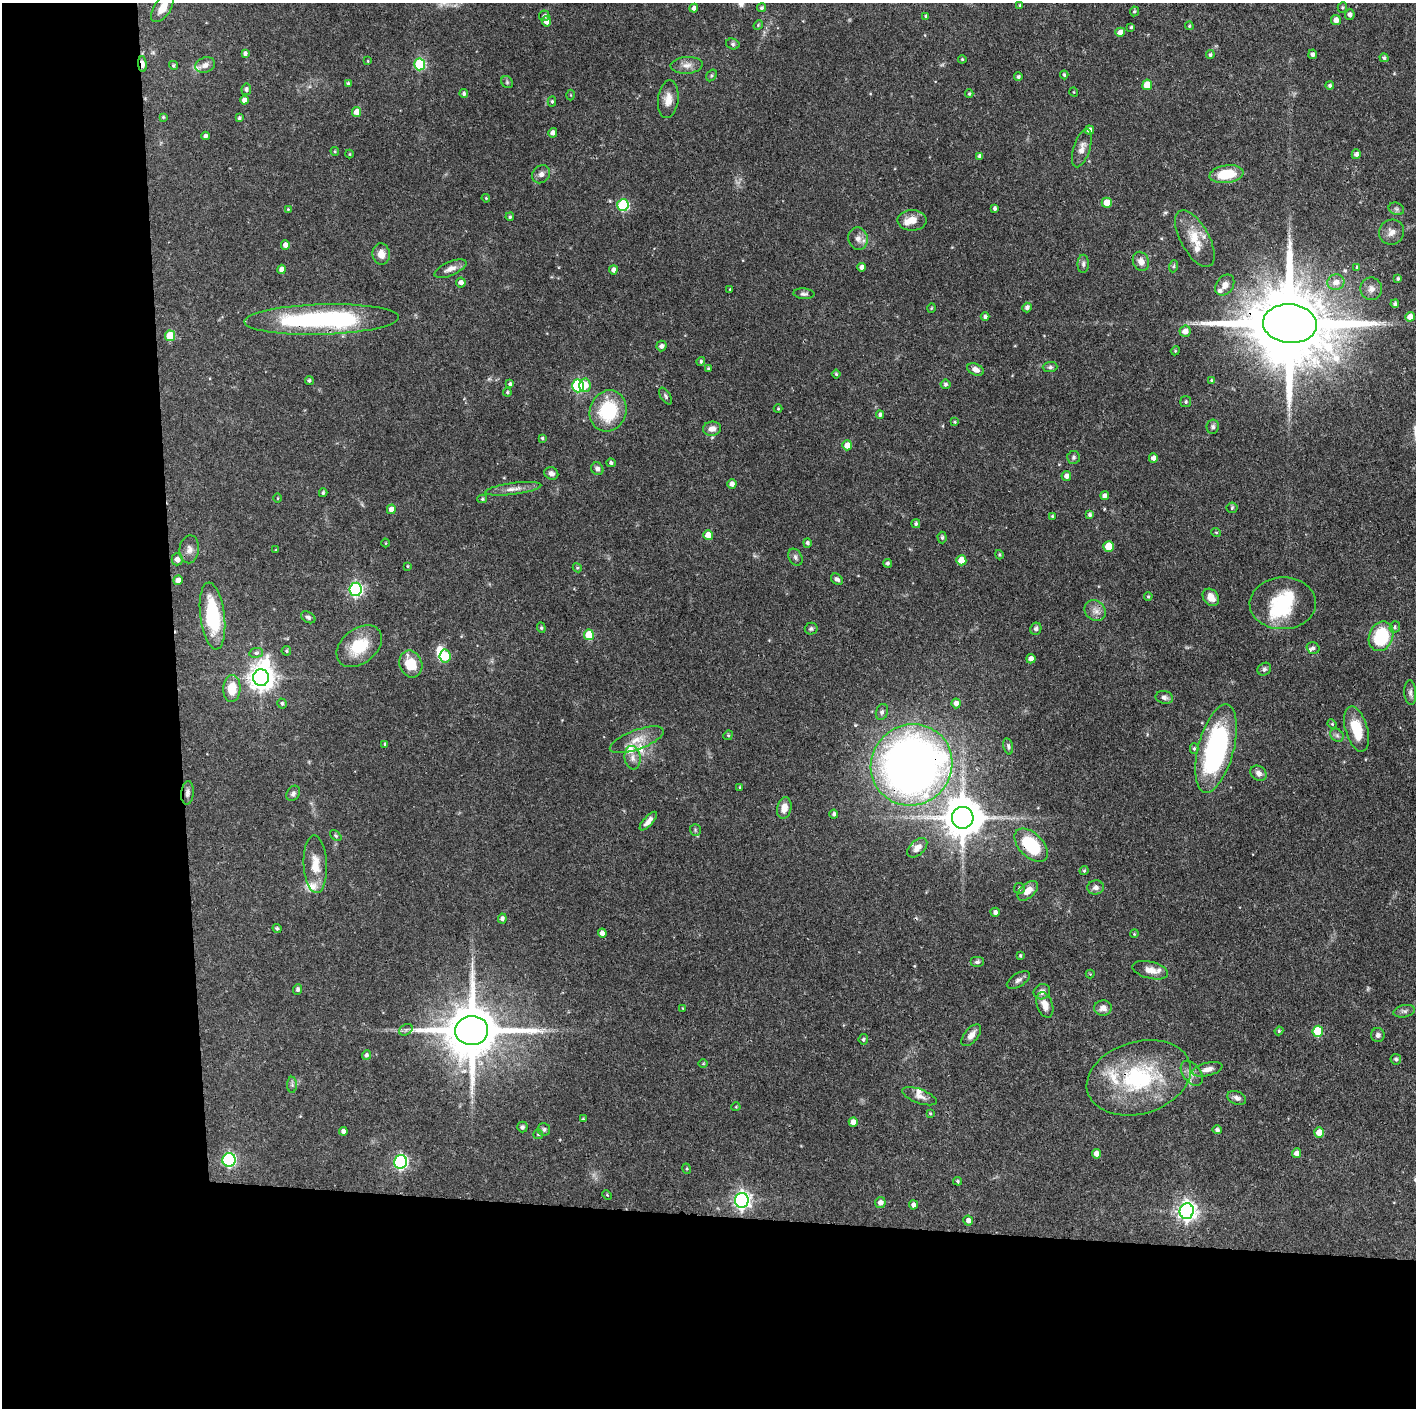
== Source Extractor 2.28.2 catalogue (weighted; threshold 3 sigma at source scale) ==
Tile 7 of 3 x 3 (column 1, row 3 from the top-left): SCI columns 1-1414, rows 1-1406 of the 4244 x 4221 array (HDU 1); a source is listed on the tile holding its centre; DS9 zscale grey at full resolution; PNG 1418 x 1410 px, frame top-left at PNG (2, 3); each listed source drawn as its Kron ellipse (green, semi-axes under 4 px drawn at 4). Shown black and unused: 24% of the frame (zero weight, under 3 of 4 exposures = <1% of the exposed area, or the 3 px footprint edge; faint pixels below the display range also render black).
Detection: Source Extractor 2.28.2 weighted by HDU 2 'WHT'; one run over the whole footprint, this tile lists its part. Background 0.0774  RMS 0.0036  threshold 0.0162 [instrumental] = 3 sigma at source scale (4.5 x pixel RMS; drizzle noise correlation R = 1.50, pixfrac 1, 0.05/0.05 arcsec/px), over >= 5 px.
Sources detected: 276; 1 too faint to see at this stretch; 3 inside a brighter object's white glare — neither listed nor drawn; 12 inside a brighter listed object's ellipse — not listed separately; the other 260 listed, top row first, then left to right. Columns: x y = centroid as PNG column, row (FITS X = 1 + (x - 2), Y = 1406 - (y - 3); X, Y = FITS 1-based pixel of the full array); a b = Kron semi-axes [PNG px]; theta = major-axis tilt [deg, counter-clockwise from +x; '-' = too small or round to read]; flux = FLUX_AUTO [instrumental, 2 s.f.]
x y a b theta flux
1020 5 4 4 - 0.38
1342 7 5 4 - 0.47
162 8 16 8 57 4.1
694 8 4 4 - 1.3
762 8 5 4 - 0.73
1134 11 5 4 - 0.59
1350 15 5 5 - 1.2
544 16 5 5 - 0.8
926 16 4 4 - 0.56
1336 20 5 5 - 2
546 21 5 4 - 2.6
758 25 5 4 - 0.39
1189 26 4 4 - 0.43
1131 27 3 3 - 0.49
1120 32 5 4 - 2.1
733 44 7 5 -16 0.71
245 53 4 4 - 0.9
1313 54 5 4 - 1.1
1210 55 4 4 - 0.69
1384 58 4 4 - 0.67
962 59 4 4 - 0.39
368 61 4 2 - 0.26
142 64 8 3 -86 5.1
420 64 6 5 - 29
173 65 4 4 - 0.6
205 65 10 7 22 1.9
687 65 16 8 4 2.5
711 75 6 4 56 0.54
1064 75 4 4 - 0.58
1018 77 4 4 - 0.71
507 82 6 5 - 0.57
348 84 4 4 - 0.71
1147 85 5 5 - 5.9
1330 85 4 4 - 0.75
246 89 5 5 - 1
1074 92 4 3 - 0.27
464 94 4 4 - 0.83
969 94 4 3 - 0.45
571 95 5 3 - 0.32
668 99 19 10 83 3.6
244 100 4 4 - 1.7
552 101 5 4 - 0.59
356 112 5 4 - 3.3
163 117 4 4 - 0.45
239 118 3 3 - 0.6
1089 130 4 4 - 1.7
553 133 5 4 - 1.4
205 136 4 4 - 0.96
1082 148 20 8 72 2.7
335 151 4 4 - 0.41
349 154 4 4 - 0.36
1356 154 5 4 - 1.1
980 156 4 4 - 1.1
541 174 10 8 46 1.6
1226 174 17 8 8 11
486 198 4 3 - 0.31
1107 203 5 5 - 4.4
623 205 6 5 - 31
995 208 4 3 - 0.77
288 209 4 4 - 0.3
1396 209 8 6 -21 0.9
510 217 4 3 - 0.48
912 220 15 10 0 3.9
1392 232 13 12 - 2.6
858 239 11 9 -76 2.3
1195 239 31 14 -61 8.2
285 245 4 4 - 2
381 254 11 8 -83 2.9
1141 261 10 8 -68 2.4
1083 264 9 5 89 0.99
1174 266 6 4 71 0.56
861 267 4 4 - 1.4
1357 267 4 4 - 0.53
282 269 4 4 - 2
450 269 17 7 24 2.3
613 270 4 4 - 1.6
1398 279 3 3 - 0.64
1336 282 9 8 - 2.4
461 283 5 5 - 1.6
1225 285 11 8 54 2.5
730 289 3 2 - 0.28
1371 289 11 11 - 2.2
804 294 10 5 -5 0.93
1395 304 4 4 - 0.85
1027 307 5 4 - 1.1
931 308 5 3 - 0.31
985 317 4 4 - 0.85
1410 317 5 5 - 2.8
322 319 77 15 2 64
1290 324 27 19 -5 6800
1185 331 6 5 - 2.9
170 336 5 5 - 9.9
661 346 5 5 - 1.2
1175 351 4 3 - 0.35
701 361 4 4 - 0.66
1050 367 7 5 1 0.76
708 368 3 3 - 0.41
975 370 9 5 -25 2
836 374 4 4 - 0.45
309 381 4 4 - 0.62
1212 381 4 4 - 0.55
510 384 4 4 - 0.79
945 384 5 5 - 0.71
585 385 6 5 - 3.5
578 386 6 6 - 42
507 392 4 4 - 0.63
666 396 9 5 -58 0.76
1186 402 5 5 - 0.58
778 409 4 4 - 0.36
608 411 21 18 70 20
880 415 4 4 - 0.84
955 422 4 4 - 0.34
1213 427 7 6 - 0.91
712 429 9 7 8 2.1
542 438 4 4 - 0.51
847 445 5 5 - 3.7
1073 457 6 6 - 0.7
1153 458 5 4 - 1.9
611 463 5 4 - 0.75
597 469 7 5 -53 1.3
551 473 7 6 - 1.4
1066 476 5 5 - 1.6
732 484 5 4 - 1.7
513 489 28 5 7 2.8
323 493 4 3 - 0.58
1105 496 4 4 - 1.4
278 498 4 3 - 0.29
482 499 5 4 - 0.49
1232 508 5 5 - 0.45
391 509 5 4 - 2.6
1090 515 4 4 - 0.74
1052 516 4 3 - 0.39
916 524 4 4 - 0.74
1216 532 5 3 - 0.31
708 535 5 5 - 4.5
942 537 6 4 -88 0.71
386 543 4 3 - 0.25
807 543 5 4 - 0.88
1108 546 5 5 - 8
189 549 14 9 82 2.2
276 550 3 2 - 0.33
999 555 5 4 - 0.48
795 557 9 6 -60 1.1
177 559 6 5 - 1.8
961 560 5 5 - 4.9
887 563 4 4 - 0.75
407 566 4 3 - 0.33
577 568 5 4 - 0.45
837 579 7 5 -40 1.1
178 580 4 4 - 2.9
355 589 7 6 - 67
1148 596 4 3 - 0.42
1211 597 9 7 -51 3.4
1283 603 33 26 3 20
1095 611 11 9 -40 2.4
212 616 34 12 -83 23
308 617 8 5 -32 0.86
1395 627 6 5 - 0.69
541 628 5 4 - 0.49
811 629 6 6 - 0.78
1036 629 6 5 - 1
589 635 5 5 - 9.6
1381 636 15 12 67 19
359 646 25 17 38 12
1313 648 6 5 - 0.81
286 651 5 5 - 0.47
256 653 7 5 9 0.84
445 656 6 5 - 8.8
1031 659 4 4 - 2
411 664 14 11 -69 8.6
1264 669 7 6 - 0.83
261 678 8 8 - 350
232 689 13 8 86 7.6
1410 693 12 6 -86 1.2
1164 697 9 6 -10 1.1
956 703 5 4 - 1.9
282 704 5 4 - 0.7
882 712 8 6 71 0.95
1332 724 5 4 - 0.38
1357 729 23 11 -74 10
728 735 5 4 - 0.44
1337 735 7 6 - 0.92
637 740 28 9 20 5.4
385 744 4 4 - 0.51
1008 746 8 4 -77 0.69
1194 748 5 4 - 0.57
1216 748 45 18 75 69
633 758 12 8 -83 2
912 765 42 40 40 290
1258 773 9 7 -38 1.7
740 787 3 3 - 0.35
187 793 12 6 85 1.4
293 793 8 6 59 0.95
784 808 11 7 78 3.7
834 814 4 4 - 0.82
963 818 11 11 - 1100
648 821 12 4 48 1.9
695 830 6 5 - 0.55
336 836 6 4 -41 0.5
1031 845 20 12 -45 21
917 848 12 7 43 2.2
315 864 29 11 -87 6.6
1084 871 4 3 - 0.49
1095 887 8 7 - 1.5
1019 888 5 5 - 0.81
1028 891 12 7 42 3.2
995 912 5 4 - 1.2
502 919 5 4 - 1.2
277 929 4 4 - 0.63
602 933 4 4 - 1.8
1134 934 4 3 - 0.32
1020 955 3 3 - 0.47
977 962 7 5 0 0.85
1150 970 18 8 -14 3
1090 974 4 4 - 0.31
1018 980 13 6 32 1.4
298 989 5 4 - 0.92
1042 992 8 7 - 1.9
1045 1005 13 8 -71 2.8
682 1008 4 2 - 0.23
1103 1008 9 7 3 2.1
1404 1011 11 6 11 1.2
406 1030 7 5 31 0.81
472 1031 16 14 5 2600
1279 1031 4 4 - 0.41
1318 1031 5 5 - 14
971 1035 13 6 50 2.3
1378 1035 7 7 - 1.2
863 1039 5 4 - 0.63
366 1055 5 4 - 0.94
1396 1059 5 5 - 0.79
703 1064 5 3 - 0.3
1207 1069 15 6 14 2.6
1192 1073 14 9 -54 2.4
1139 1078 53 36 16 41
292 1085 8 5 -90 0.83
919 1096 18 7 -20 2.2
1237 1098 10 6 -22 1.4
736 1107 4 4 - 0.34
930 1113 4 3 - 0.34
583 1119 4 4 - 0.38
853 1122 5 4 - 2.2
522 1127 5 5 - 0.7
544 1129 6 6 - 0.78
1217 1130 5 4 - 0.82
343 1131 4 4 - 1.2
1319 1133 5 5 - 4.5
538 1134 5 5 - 0.52
1296 1153 5 4 - 2
1096 1154 4 4 - 2.4
229 1160 7 6 - 56
401 1162 7 6 - 59
687 1169 5 3 - 0.4
958 1181 4 3 - 0.47
607 1195 5 3 - 0.32
742 1200 7 7 - 130
880 1203 5 5 - 2
913 1205 4 4 - 1.3
1187 1211 8 7 - 170
968 1221 5 5 - 1.8
Overlapping masked pixels (flux is a lower limit): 7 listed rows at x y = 142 64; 322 319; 1290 324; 912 765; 1031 845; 472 1031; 1139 1078
Isophote crosses this tile's border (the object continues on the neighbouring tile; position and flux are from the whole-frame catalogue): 1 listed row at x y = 162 8